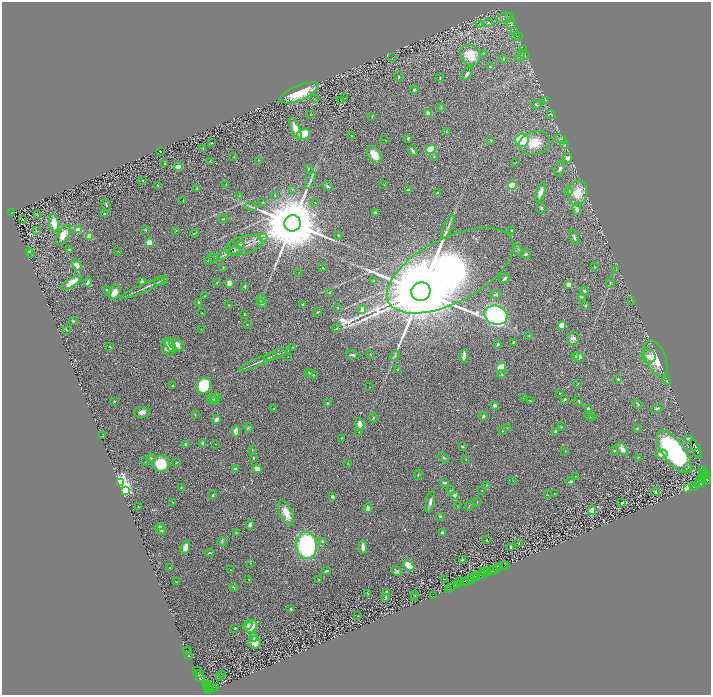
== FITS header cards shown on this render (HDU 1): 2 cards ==
NAXIS1  =                 1417
NAXIS2  =                 1385

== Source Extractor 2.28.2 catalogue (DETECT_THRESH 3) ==
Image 1417 x 1385 px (HDU 1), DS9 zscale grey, zoomed out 1/2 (1 PNG px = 2 x 2 image px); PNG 713 x 697 px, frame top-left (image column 1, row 1385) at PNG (2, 2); each listed source drawn as its Kron ellipse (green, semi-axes under 4 px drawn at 4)
Background 0.582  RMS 0.044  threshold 0.133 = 3 sigma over >= 5 px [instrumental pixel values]
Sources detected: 389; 33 cannot appear on this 1/2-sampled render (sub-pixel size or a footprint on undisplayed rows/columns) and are neither listed nor drawn; the other 356 listed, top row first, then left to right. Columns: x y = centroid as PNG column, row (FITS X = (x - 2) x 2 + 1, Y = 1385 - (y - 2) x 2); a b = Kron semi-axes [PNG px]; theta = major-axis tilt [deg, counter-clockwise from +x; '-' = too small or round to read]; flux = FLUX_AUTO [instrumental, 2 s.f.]
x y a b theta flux
510 17 3 2 - 4.8
504 18 8 4 20 26
488 23 5 4 - 16
480 24 3 2 - 4.2
511 24 5 3 - 9.2
515 31 2 1 - 2.7
516 36 3 2 - 6.2
518 37 3 1 - 2.7
523 49 3 2 - 2.9
484 53 3 2 - 3.7
470 55 11 9 -53 190
520 55 6 4 67 17
525 55 4 2 - 6.3
392 58 3 2 - 4
503 59 4 3 - 7.9
490 67 4 3 - 11
467 74 8 3 54 15
399 77 5 3 - 7
440 78 4 2 - 6
414 90 4 3 - 10
299 93 21 7 23 300
345 98 2 1 - 22
314 99 3 2 - 3.2
341 100 3 1 - 4.2
546 100 2 1 - 2
536 105 5 3 - 10
441 107 4 4 - 8.6
428 114 3 3 - 58
551 114 4 2 - 5.9
310 115 2 1 - 4.7
372 117 4 2 - 6.5
296 129 12 4 -67 97
446 132 3 2 - 3.3
304 134 6 5 - 280
352 136 3 3 - 5
408 138 3 2 - 16
561 139 6 2 -25 10
385 140 3 2 - 3.2
491 140 2 2 - 8.9
522 140 7 6 - 470
211 143 2 2 - 4.9
535 143 16 11 17 170
565 145 3 2 - 4.1
203 148 3 2 - 5.8
431 149 5 4 - 200
160 151 2 2 - 4.9
412 151 6 3 -53 18
374 155 10 6 -55 140
234 157 3 2 - 3.7
434 157 3 2 - 5
568 158 5 4 - 31
258 160 2 2 - 5.3
210 161 3 2 - 4.4
516 162 3 1 - 4.4
164 164 2 1 - 4.2
178 166 4 3 - 88
560 168 8 4 70 33
308 169 2 2 - 5.7
310 180 9 3 68 23
143 181 2 2 - 6.2
226 184 3 2 - 5
158 185 3 2 - 6.7
384 185 3 2 - 3.3
327 186 6 3 -39 13
512 186 4 4 - 260
197 188 3 3 - 8.5
292 189 2 2 - 12
408 190 2 2 - 37
569 191 4 3 - 11
437 193 3 2 - 14
540 193 10 4 68 76
577 193 12 9 80 170
275 195 3 2 - 5.4
239 196 3 2 - 3.9
183 201 3 2 - 4.9
263 202 3 2 - 4.1
315 202 3 2 - 3.4
106 205 6 2 -68 10
251 207 6 3 -20 13
541 208 6 4 -82 14
577 209 6 4 -80 37
375 212 2 2 - 34
11 213 3 3 - 47
105 213 3 2 - 5.4
37 214 4 1 - 2.7
23 219 2 1 - 2.1
223 219 5 2 - 5.6
54 223 9 5 -79 130
292 223 8 8 - 100000
448 227 13 3 64 28
78 230 3 3 - 310
145 230 3 2 - 6.1
176 230 3 2 - 3.4
36 231 2 1 - 2.1
512 231 3 3 - 18
194 233 4 2 - 6.8
63 235 11 5 62 83
338 235 2 2 - 17
89 236 2 2 - 180
574 237 8 3 -72 21
263 238 4 2 - 7.2
149 243 3 2 - 260
240 245 5 4 - 18
244 245 19 9 17 91
518 249 5 4 - 12
69 250 4 3 - 7.1
235 250 6 2 21 9.9
30 251 4 3 - 14
118 251 3 2 - 4.2
31 253 4 3 - 10
525 254 5 4 - 16
223 255 5 2 - 7.7
214 258 4 4 - 18
210 259 6 3 58 12
77 265 6 4 -57 62
223 267 3 2 - 4.6
595 267 3 3 - 4.4
323 268 2 1 - 4.3
616 270 3 2 - 5.5
450 271 69 32 27 5000
299 272 2 1 - 1.8
504 278 6 2 43 15
374 280 3 2 - 6.8
161 281 7 2 22 13
88 282 4 3 - 33
142 282 3 3 - 33
610 282 5 2 - 7
71 283 12 4 34 130
217 283 3 2 - 6.7
229 283 4 3 - 63
569 285 3 3 - 84
245 286 3 2 - 14
143 288 23 2 23 40
107 291 5 3 - 17
584 291 4 4 - 17
114 292 8 5 60 75
329 292 3 2 - 5.3
421 292 9 9 - 180000
496 295 5 2 - 13
205 296 2 1 - 3.7
581 297 4 3 - 14
261 299 5 2 - 9.6
632 300 3 2 - 3.1
198 302 3 3 - 7.6
262 304 5 4 - 12
302 304 3 2 - 14
229 305 3 2 - 7.8
585 306 3 2 - 11
337 307 3 2 - 8.8
362 310 4 4 - 26
318 312 5 2 - 6.8
202 313 3 2 - 5
244 314 2 2 - 6.1
496 315 12 9 -19 2800
73 321 4 2 - 8
247 325 2 2 - 3.9
561 325 3 2 - 210
337 328 5 3 - 8.8
201 329 2 2 - 3.2
67 330 3 2 - 4.5
529 336 3 2 - 5.1
573 338 7 6 - 33
513 342 4 3 - 8.5
498 344 3 3 - 10
177 345 8 5 -27 70
171 346 8 4 -55 32
110 347 4 2 - 6.1
168 347 9 6 -71 59
293 347 4 2 - 4.9
276 354 13 3 22 28
370 354 3 2 - 4.3
353 355 7 3 -9 14
395 356 6 3 52 13
464 356 6 3 84 40
649 356 7 6 - 52
288 357 2 1 - 2.3
575 357 4 3 - 17
579 357 5 5 - 39
656 358 19 10 -68 200
258 362 21 2 23 35
501 367 5 4 - 160
397 370 3 3 - 7.4
309 372 4 2 - 7
312 374 6 2 -31 12
501 374 4 4 - 8.9
618 379 3 3 - 9.6
667 381 4 2 - 5.3
578 384 2 2 - 3.2
173 386 3 2 - 11
204 386 8 7 - 530
370 387 2 1 - 3.5
560 393 3 2 - 5.6
215 398 5 4 - 16
523 398 2 2 - 2.8
565 399 4 3 - 12
212 400 5 3 - 11
215 400 5 3 - 12
114 401 3 2 - 9.7
530 401 4 2 - 6
579 401 5 2 - 6.1
327 403 3 3 - 8.4
637 404 5 2 - 8.2
495 406 3 3 - 27
274 408 2 2 - 2.7
657 408 7 3 13 16
588 409 3 2 - 19
142 412 8 5 7 36
195 415 2 2 - 7.2
483 416 4 3 - 19
589 416 5 2 - 9.3
592 417 4 3 - 6.1
373 418 4 2 - 6
216 420 4 3 - 49
360 424 6 4 -73 53
561 427 3 3 - 8.1
248 428 5 4 - 10
507 428 2 1 - 2.2
637 428 3 2 - 4.7
236 431 5 4 - 69
503 431 2 2 - 3.2
358 432 2 2 - 3
555 432 4 3 - 14
102 436 4 1 - 2.4
341 438 4 2 - 3.9
688 439 3 2 - 6.9
203 443 3 3 - 25
186 444 4 3 - 12
216 444 2 2 - 4.5
462 447 3 2 - 6.7
622 449 8 4 -53 54
696 449 10 2 -68 2800
252 450 4 2 - 6.2
565 451 3 2 - 3.9
615 451 3 3 - 5.4
674 452 25 10 -54 1600
697 452 3 1 - 920
661 454 6 4 14 56
639 457 3 2 - 5.5
151 458 4 3 - 9.8
254 458 4 3 - 6.8
444 458 6 3 -43 12
466 459 2 1 - 3.6
145 462 2 1 - 4.3
177 462 3 2 - 5.4
161 464 8 8 - 280
348 464 3 2 - 3.9
689 468 4 3 - 7.3
235 469 4 3 - 21
257 469 5 4 - 49
703 469 2 1 - 49
704 473 5 2 - 640
418 475 5 2 - 6.7
575 476 2 2 - 2.9
703 476 2 2 - 520
705 476 2 2 - 430
701 479 4 3 - 700
706 479 5 3 - 1000
513 481 2 1 - 2.2
121 482 4 3 - 2700
570 482 5 2 - 14
702 482 4 2 - 100
445 483 4 3 - 14
699 483 5 4 - 2200
487 485 3 2 - 3
693 487 2 1 - 120
181 488 3 2 - 4
687 489 4 3 - 500
126 490 4 3 - 980
450 490 4 3 - 6.8
482 490 2 1 - 3.1
655 492 4 3 - 12
554 493 2 2 - 3.4
213 495 5 2 - 7.4
454 495 2 2 - 55
547 495 3 2 - 3.4
332 497 4 4 - 18
172 502 2 1 - 3.5
430 502 11 4 77 39
477 502 4 2 - 4.9
622 502 2 1 - 5.1
457 506 3 2 - 3.4
469 506 5 2 - 6.8
138 507 3 2 - 3.2
368 508 5 4 - 28
592 510 4 4 - 100
286 513 13 6 -66 120
440 516 3 2 - 9.1
250 525 4 3 - 19
160 527 3 2 - 14
161 529 6 3 -49 30
442 532 3 3 - 17
236 533 3 3 - 7
487 540 3 2 - 3
222 542 5 3 - 9.4
323 542 2 2 - 76
519 543 3 2 - 5.4
307 545 13 10 -87 1200
185 547 7 4 72 48
363 547 7 3 -86 40
511 547 3 2 - 15
210 553 5 2 - 7.8
463 560 3 2 - 6.7
251 563 2 2 - 3.4
505 565 2 1 - 16
409 566 6 4 -43 210
504 566 2 1 - 11
500 567 3 1 - 170
170 568 2 2 - 6.3
498 568 2 2 - 360
230 570 2 1 - 3.1
493 570 5 2 - 1300
326 571 4 2 - 9.9
397 571 6 4 -37 24
485 572 5 2 - 140
488 572 3 1 - 69
481 575 4 2 - 590
473 577 6 3 37 420
476 577 4 2 - 280
249 579 3 2 - 4
445 579 2 1 - 4.4
472 579 2 1 - 81
319 580 3 2 - 3.5
459 581 2 1 - 18
465 581 4 1 - 360
467 581 5 2 - 1200
176 582 2 1 - 4.9
458 585 2 2 - 750
234 587 4 2 - 7.3
451 587 2 2 - 17
448 589 2 1 - 240
386 592 3 2 - 18
367 593 3 2 - 6.2
415 594 4 3 - 6.8
434 595 3 2 - 13
385 597 3 2 - 18
414 598 3 2 - 13
291 609 3 2 - 11
358 616 2 1 - 2.9
248 625 5 4 - 25
251 626 7 5 47 160
235 628 2 2 - 13
254 637 4 3 - 10
255 643 6 6 - 91
187 651 4 3 - 140
189 655 3 2 - 300
196 671 2 1 - 26
199 674 4 3 - 300
222 674 2 1 - 13
220 677 2 2 - 23
200 678 4 3 - 510
206 684 2 2 - 54
209 686 4 2 - 240
209 688 2 2 - 130
213 688 3 2 - 170
216 688 3 2 - 130
209 690 3 2 - 300
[33 sub-pixel or undisplayed-footprint detections neither listed nor drawn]